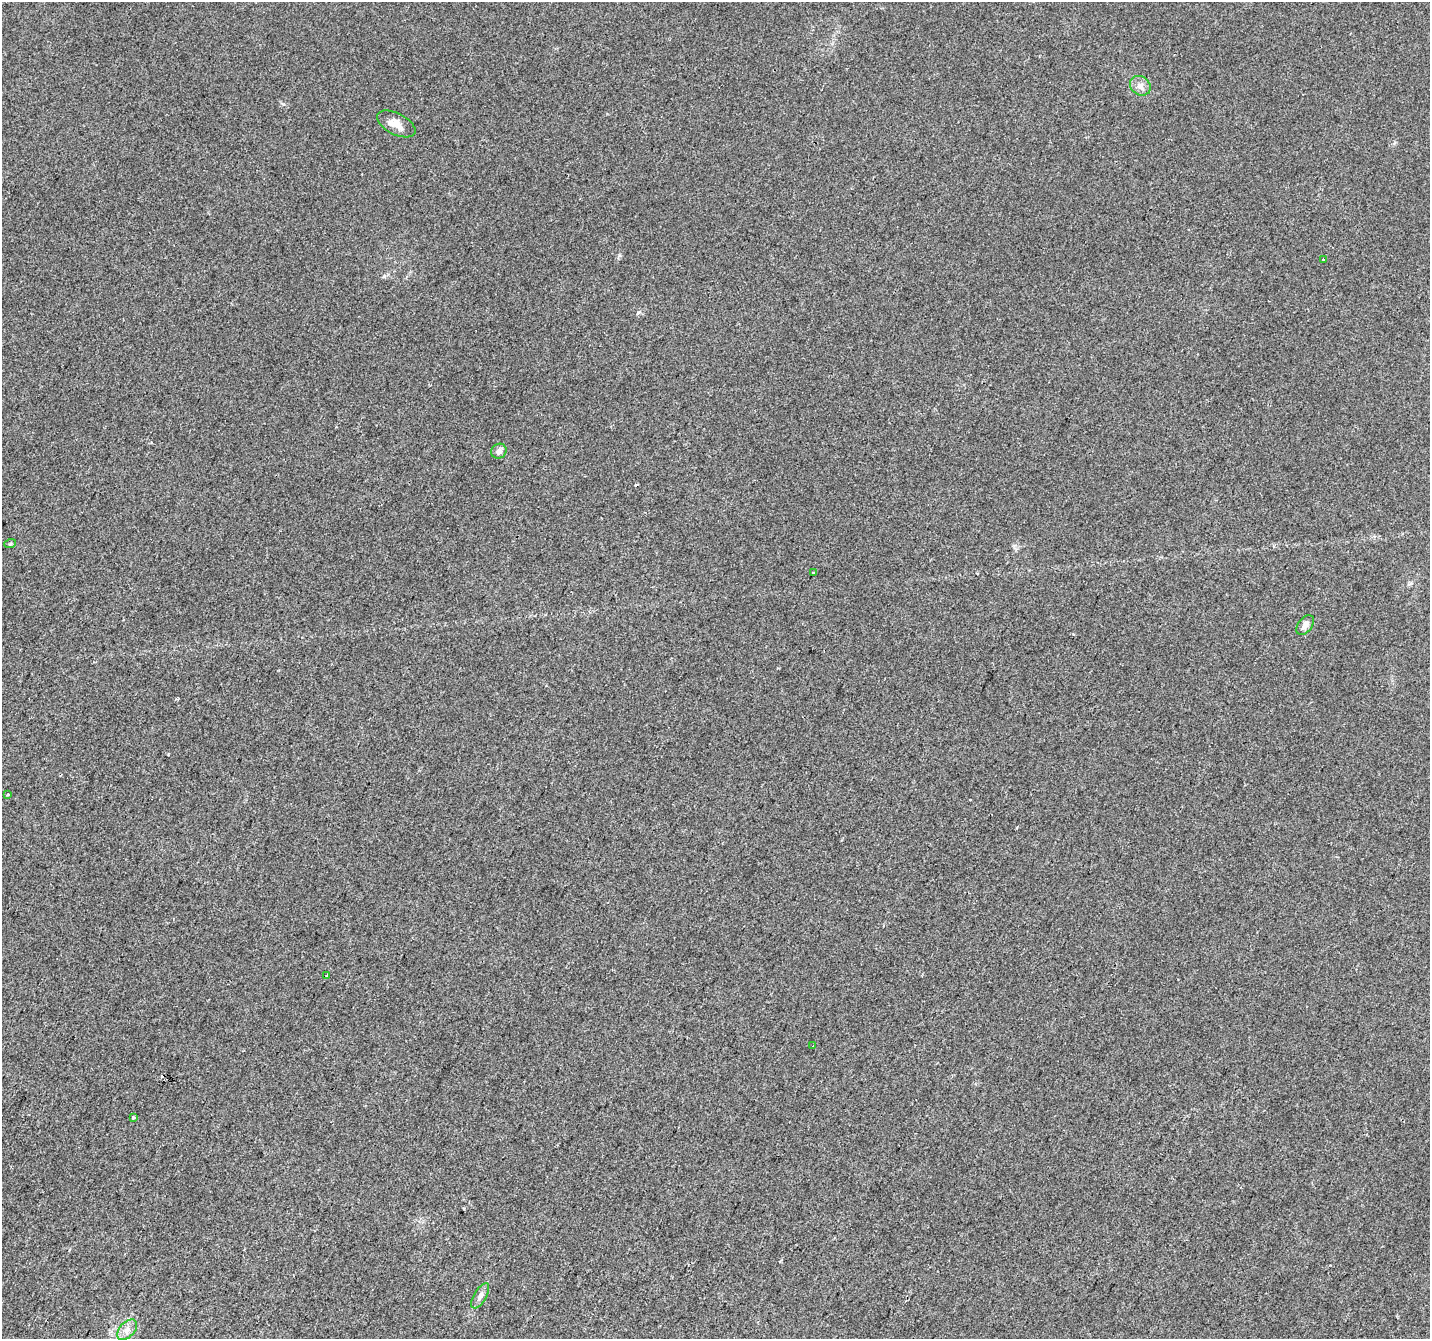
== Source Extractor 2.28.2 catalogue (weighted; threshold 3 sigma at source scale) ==
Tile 7 of 4 x 4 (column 3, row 2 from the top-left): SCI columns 2860-4287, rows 2945-4281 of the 5714 x 5821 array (HDU 1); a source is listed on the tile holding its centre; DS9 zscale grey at full resolution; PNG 1432 x 1341 px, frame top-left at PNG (2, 2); each listed source drawn as its Kron ellipse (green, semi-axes under 4 px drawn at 4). Shown black and unused: <1% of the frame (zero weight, under 2 of 3 exposures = <1% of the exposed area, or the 3 px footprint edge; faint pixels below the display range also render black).
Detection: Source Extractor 2.28.2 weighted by HDU 2 'WHT'; one run over the whole footprint, this tile lists its part. Background 0.00932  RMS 0.0047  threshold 0.0211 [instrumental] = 3 sigma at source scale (4.5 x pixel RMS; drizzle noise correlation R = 1.50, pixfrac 1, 0.0396/0.0396 arcsec/px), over >= 5 px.
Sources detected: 16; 3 cosmic-ray / hot-pixel residue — neither listed nor drawn; the other 13 listed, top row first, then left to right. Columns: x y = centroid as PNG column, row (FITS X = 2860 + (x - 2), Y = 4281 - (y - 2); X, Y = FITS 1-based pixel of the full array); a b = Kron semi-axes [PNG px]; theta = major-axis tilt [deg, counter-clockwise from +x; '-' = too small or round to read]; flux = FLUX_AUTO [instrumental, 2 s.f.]
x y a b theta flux
1140 86 11 9 -36 2.8
396 124 21 10 -27 4.8
1323 259 2 2 - 0.34
499 451 8 7 - 2
10 544 6 4 20 0.55
813 573 3 3 - 0.87
1305 625 11 7 53 2.4
7 795 3 3 - 0.99
327 975 4 2 - 0.39
813 1046 3 2 - 0.48
133 1117 3 3 - 1.6
480 1296 14 6 59 2.3
127 1330 12 7 47 3
Unlisted compact peaks at least as high as the median listed source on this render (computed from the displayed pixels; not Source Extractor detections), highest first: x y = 638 312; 619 255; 384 276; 168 754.